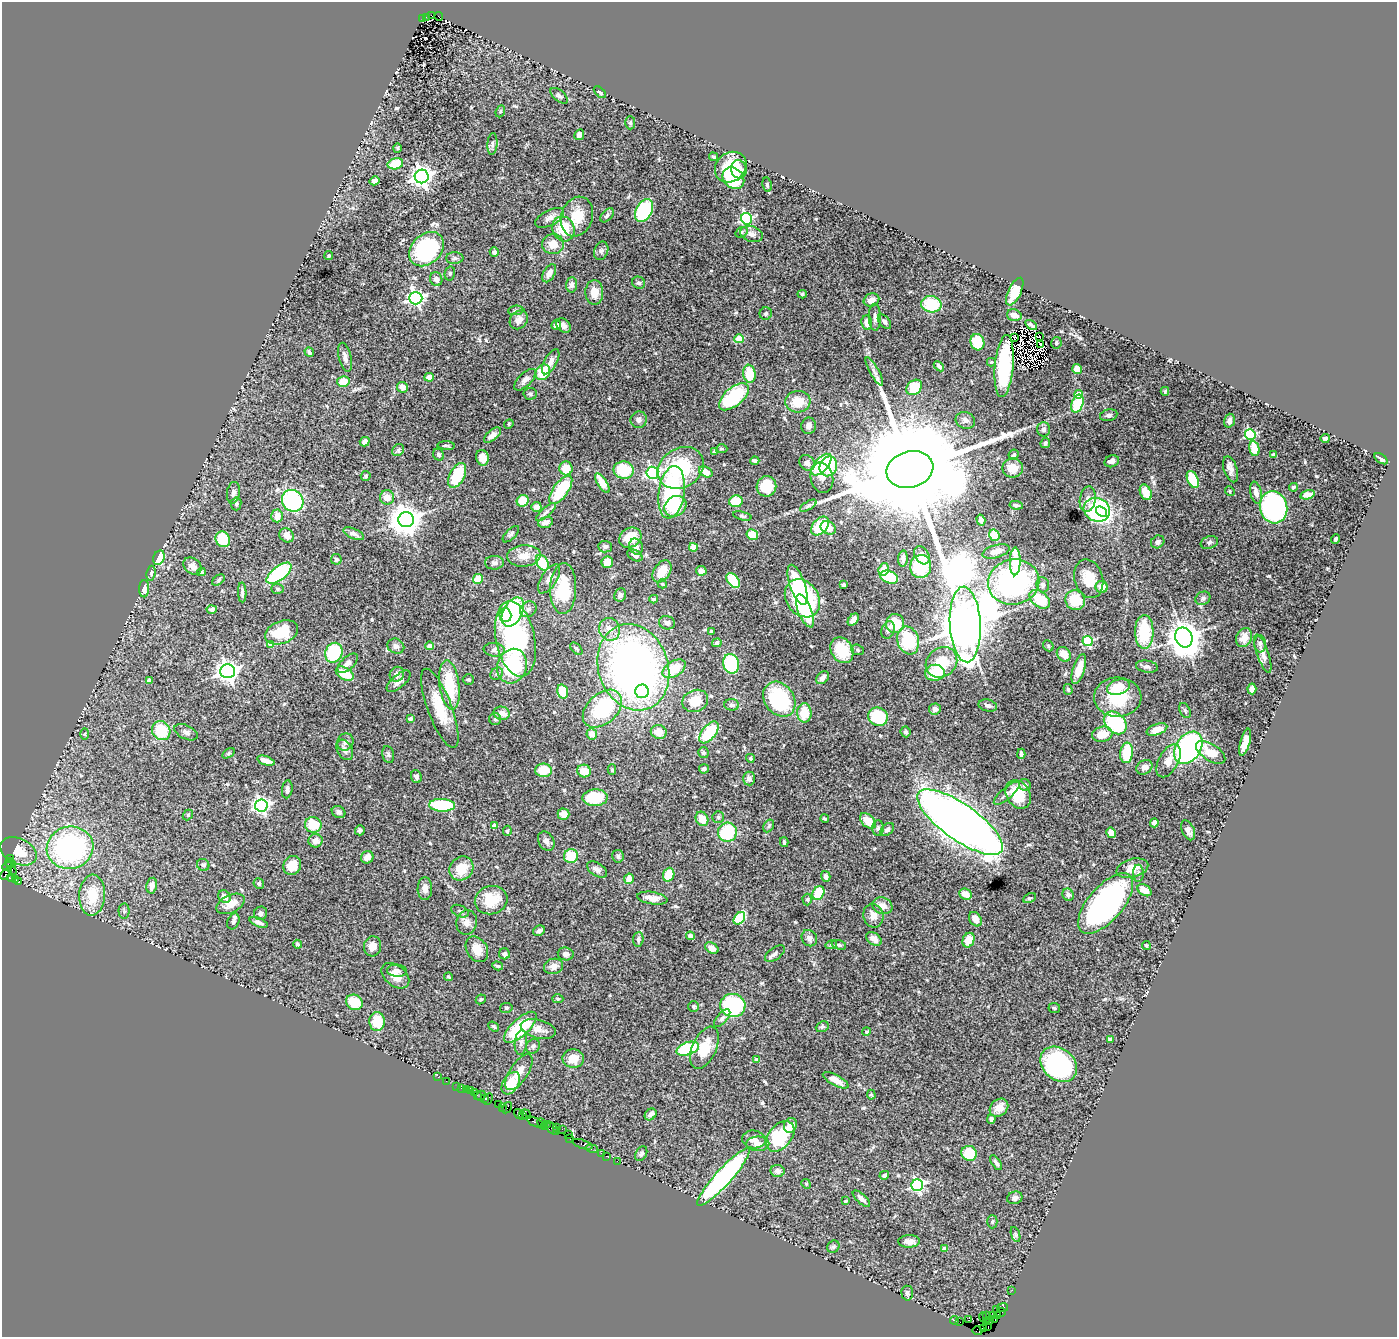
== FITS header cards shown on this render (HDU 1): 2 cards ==
NAXIS1  =                 1395
NAXIS2  =                 1335

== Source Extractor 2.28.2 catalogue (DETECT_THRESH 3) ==
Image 1395 x 1335 px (HDU 1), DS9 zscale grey, 1 PNG px = 1 image px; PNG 1399 x 1339 px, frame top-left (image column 1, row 1335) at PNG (2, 2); each listed source drawn as its Kron ellipse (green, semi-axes under 4 px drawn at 4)
Background 3.55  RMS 0.077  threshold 0.23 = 3 sigma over >= 5 px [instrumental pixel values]
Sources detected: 545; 7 with non-positive FLUX_AUTO (blend fragments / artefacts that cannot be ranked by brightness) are neither listed nor drawn; of the other 538, the 500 brightest by FLUX_AUTO listed and drawn (38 fainter detections omitted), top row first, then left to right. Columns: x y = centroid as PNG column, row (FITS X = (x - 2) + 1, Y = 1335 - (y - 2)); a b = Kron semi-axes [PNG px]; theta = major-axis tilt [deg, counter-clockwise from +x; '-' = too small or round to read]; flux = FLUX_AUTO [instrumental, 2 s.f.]
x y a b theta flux
432 16 4 2 - 86
426 17 3 2 - 78
439 17 4 2 - 20
423 18 3 3 - 170
600 92 7 4 -43 11
559 96 10 5 -40 15
500 111 6 4 68 7
630 123 6 5 - 8.2
579 135 5 4 - 27
492 144 11 5 86 15
397 148 4 4 - 6.3
714 157 4 3 - 7.8
395 164 8 5 14 140
731 167 17 14 39 160
739 169 9 8 - 39
422 176 7 6 - 3300
733 178 12 9 -44 270
374 181 5 4 - 22
767 185 7 4 -81 8.5
644 211 12 8 62 370
607 215 8 5 50 13
577 217 20 15 72 120
550 218 16 7 27 37
746 219 6 5 - 710
563 229 13 11 -69 170
742 232 6 5 - 8.9
751 234 11 7 -16 28
553 244 11 10 - 68
426 249 19 14 45 770
601 251 9 6 69 16
494 252 4 4 - 17
329 256 4 4 - 7.5
455 258 9 6 1 16
450 273 7 5 76 9.2
549 273 10 5 61 40
436 279 7 6 - 23
639 283 7 6 - 11
572 285 7 5 88 17
594 292 12 9 -89 63
1015 292 15 6 65 100
802 294 4 4 - 8.4
416 298 6 6 - 1700
871 300 8 6 23 38
931 304 10 8 -11 210
516 310 7 5 5 9.9
766 314 6 6 - 11
1014 315 7 6 - 34
875 317 13 6 -88 23
519 320 10 8 49 35
884 322 8 5 -50 12
867 323 7 5 -84 46
556 325 5 4 - 25
564 325 8 6 -46 20
1031 325 7 3 -34 12
1040 336 3 2 - 6.4
1015 338 4 2 - 7.1
739 339 5 4 - 89
977 342 8 7 - 200
1056 343 6 5 - 8.1
1040 344 2 2 - 8.8
309 352 5 4 - 13
345 357 15 6 -76 29
551 362 14 6 61 38
991 362 4 4 - 8.8
939 366 6 4 -44 15
1004 366 31 9 85 420
1077 369 5 4 - 51
874 371 16 4 -61 23
543 372 8 7 - 140
749 374 9 6 -81 130
429 377 5 4 - 44
525 380 14 6 45 25
343 382 6 5 - 75
402 387 5 5 - 28
914 387 9 6 43 130
1165 391 4 3 - 7.2
530 394 7 6 - 11
1079 394 4 4 - 110
734 397 18 9 41 360
798 402 13 11 5 110
1077 404 9 6 70 170
1109 415 9 5 13 15
639 420 8 8 - 21
965 420 10 8 -19 22
1229 421 7 5 72 19
509 424 5 4 - 6.2
809 426 8 7 - 26
1044 429 7 6 - 17
492 435 10 5 40 30
1250 435 5 5 - 580
1325 438 5 3 - 11
365 442 5 4 - 27
1045 443 5 4 - 11
446 446 9 3 -3 7.7
721 449 6 4 -1 7.1
1254 449 7 5 -76 91
398 450 6 5 - 10
714 452 4 3 - 25
438 455 6 5 - 11
1014 455 5 4 - 12
1274 455 4 4 - 15
482 458 8 6 -74 48
1381 459 7 3 -34 16
755 461 4 3 - 11
1112 461 7 6 - 21
807 463 8 7 - 29
821 465 13 6 48 310
828 466 10 8 68 220
566 468 7 6 - 89
681 468 24 19 32 370
1013 468 10 9 - 63
1231 469 13 6 -72 31
624 470 10 8 -11 170
910 470 24 18 15 200000
706 472 7 5 -29 54
652 473 6 6 - 870
457 475 13 7 62 180
366 476 5 5 - 9.5
822 478 15 11 -77 40
1193 479 9 5 -66 170
602 483 11 4 -57 63
766 486 10 10 - 120
1293 487 4 4 - 8.1
561 490 16 7 53 260
1230 491 5 4 - 7.3
672 492 26 13 82 590
1146 492 8 5 -66 73
233 493 11 6 82 24
1256 493 11 5 -78 36
1307 495 7 4 14 23
387 497 7 7 - 43
1088 499 13 8 82 36
293 501 11 10 - 550
523 501 6 5 - 89
736 501 7 6 - 130
236 504 6 5 - 9.3
1016 505 7 3 -10 8.9
675 506 11 9 37 150
808 506 9 4 30 12
536 507 5 5 - 34
1273 507 16 13 -75 980
1097 510 13 11 -24 920
546 512 12 4 41 18
1101 512 6 4 -39 270
277 516 6 6 - 53
742 516 9 4 -15 8.5
406 520 8 7 - 8600
981 520 5 4 - 27
545 522 7 5 16 35
820 526 11 7 50 170
828 528 8 6 -33 58
354 534 11 5 -24 21
511 534 10 5 44 12
287 535 8 6 -41 43
752 535 6 5 - 110
994 535 6 5 - 96
630 538 11 9 31 120
223 539 8 7 - 180
1336 539 4 3 - 9.8
1158 542 7 6 - 19
1209 542 9 6 19 14
605 547 7 5 -3 13
636 547 8 6 -65 27
693 547 4 4 - 130
996 551 14 6 16 41
635 555 8 5 -29 21
922 555 9 6 -58 31
524 556 17 10 5 69
159 558 7 5 67 110
336 559 5 5 - 9.4
903 559 8 5 86 19
1015 561 14 5 89 180
607 562 6 5 - 67
494 563 9 7 1 18
542 563 8 5 -58 180
192 566 10 7 -41 31
921 566 11 10 - 240
884 569 6 5 - 76
662 571 12 8 56 91
701 571 5 4 - 32
201 572 4 4 - 11
151 573 7 4 82 11
279 573 15 7 38 380
889 577 9 6 -19 210
478 579 5 5 - 81
549 579 17 7 57 42
1089 579 20 14 -74 110
218 580 7 4 37 8.5
733 581 8 5 -50 150
1014 582 26 22 13 990
662 584 4 4 - 8.3
798 585 21 7 -71 220
844 585 3 3 - 7.8
1043 585 8 6 -81 20
1102 587 6 6 - 51
144 589 8 5 89 38
277 589 6 5 - 8.9
563 589 25 13 89 230
242 592 10 3 -88 14
620 595 7 6 - 19
802 598 20 16 -55 650
1203 598 8 6 28 13
654 599 4 4 - 9.8
1040 599 12 7 -38 190
1075 600 10 9 - 140
212 609 5 4 - 16
528 609 9 7 36 19
805 611 18 7 -69 180
513 612 16 9 62 510
505 615 7 6 - 99
853 620 7 4 54 27
667 623 8 6 -18 17
895 624 9 9 - 130
965 624 38 15 -87 35000
609 629 11 10 - 46
888 630 9 6 70 18
711 631 4 4 - 9.2
282 632 17 11 22 180
1144 632 17 9 -90 220
1184 637 10 8 -67 10000
1244 638 10 7 64 54
515 639 38 19 -79 850
908 640 14 10 -74 280
1088 641 5 5 - 450
717 643 5 4 - 15
271 644 4 4 - 73
1260 644 8 6 -86 14
396 646 9 7 -25 20
429 646 4 4 - 26
1048 646 6 5 - 7.2
576 649 7 4 -44 9.5
494 650 10 6 -6 21
842 650 13 10 -57 170
857 650 6 5 - 8.2
334 653 10 8 67 300
1064 654 8 6 -50 58
1263 654 20 6 -71 29
941 662 16 14 38 170
348 663 12 6 43 31
731 664 10 8 -79 320
512 666 17 14 72 360
633 667 44 35 -71 2800
1147 667 11 6 -10 18
674 669 13 7 33 130
1079 669 15 6 72 87
227 671 7 7 - 3500
935 673 10 8 8 160
345 674 10 6 -31 130
397 674 7 7 - 24
497 674 7 5 44 13
822 678 7 5 49 28
468 679 5 5 - 9.9
149 681 4 4 - 45
398 681 15 6 41 29
449 685 25 10 -82 230
1118 687 11 7 17 95
1068 689 5 4 - 7.4
1252 689 5 4 - 25
563 691 7 5 -75 140
642 691 7 6 - 130
1118 697 24 19 1 240
779 699 19 14 -54 440
695 701 13 10 22 110
732 705 7 5 -4 16
988 705 9 6 -13 20
440 708 42 12 -69 160
602 709 23 15 43 370
935 709 6 5 - 23
1185 710 8 5 -63 9.1
502 713 8 6 -13 46
804 713 10 7 89 120
878 717 10 9 - 220
410 718 4 3 - 11
495 719 6 6 - 9.7
1115 723 13 9 -45 450
1157 729 11 5 19 56
161 731 10 8 -53 190
186 732 12 7 -25 21
659 732 8 7 - 63
709 732 13 7 52 210
905 732 5 5 - 11
85 734 6 4 88 6.3
592 734 5 5 - 46
1102 734 10 7 12 88
345 742 9 7 56 24
1245 742 14 5 75 56
1188 748 18 12 55 960
345 750 11 7 -59 24
1211 752 16 8 -33 86
229 753 7 4 32 7.3
703 753 5 5 - 11
1127 753 10 6 84 180
388 754 9 5 -79 12
1021 754 5 4 - 15
750 758 4 4 - 7.9
266 761 9 4 -19 34
1169 761 18 10 61 54
1144 767 8 6 33 29
704 769 5 4 - 13
543 770 8 6 0 120
612 770 5 4 - 8.5
584 771 7 6 - 82
416 777 6 5 - 16
749 779 7 6 - 21
1025 785 6 5 - 17
287 789 9 5 83 20
1007 793 16 5 41 22
1018 794 15 11 -59 160
595 798 12 8 2 200
261 805 6 6 - 1600
442 805 13 6 -3 330
339 812 7 5 -32 16
563 814 6 5 - 42
188 815 6 4 49 6.9
718 817 6 5 - 9.3
825 818 4 3 - 6.8
702 819 7 6 - 72
868 821 9 6 -43 95
960 822 51 18 -35 6300
1154 823 4 4 - 21
313 825 8 7 - 130
494 826 4 4 - 41
769 826 7 4 59 8.4
878 828 8 5 89 14
887 829 8 5 43 20
360 830 5 5 - 13
1188 830 10 6 -65 22
507 831 5 4 - 9.2
727 832 10 9 - 270
1111 833 5 5 - 41
315 841 7 6 - 37
546 841 10 7 -61 24
784 842 5 3 - 8.2
70 848 23 21 12 1100
18 851 19 12 -27 99
571 856 7 7 - 130
618 856 6 6 - 12
367 857 6 6 - 38
10 858 3 3 - 180
10 863 5 3 - 280
203 865 6 5 - 15
292 865 10 8 64 73
7 867 5 3 - 720
461 868 13 11 44 120
1132 868 16 9 15 72
597 869 11 6 -33 25
12 871 5 2 - 70
1138 873 8 5 -90 14
6 874 7 4 45 390
669 875 7 5 70 110
826 876 5 4 - 19
11 878 4 4 - 110
629 879 5 5 - 45
15 880 3 3 - 88
19 882 3 3 - 470
259 884 5 5 - 9.1
152 886 8 5 79 30
425 889 11 7 90 37
1145 890 8 5 -34 55
818 893 7 5 61 170
965 894 6 5 - 58
92 895 20 13 86 160
1068 895 6 5 - 18
224 897 7 5 -39 33
652 898 15 6 -9 49
1029 898 7 4 24 8.6
491 900 16 14 16 160
807 900 6 4 -89 7
1106 903 37 17 49 1200
231 904 15 8 26 55
882 906 10 8 -20 38
124 911 7 5 -89 10
460 911 9 5 -23 15
260 913 7 6 - 15
873 916 12 10 -78 48
739 918 7 5 52 250
975 919 8 5 -56 35
233 921 8 6 67 12
259 922 9 4 -22 21
467 922 12 10 76 39
539 931 6 5 - 17
690 936 4 4 - 30
809 938 8 7 - 21
638 939 7 5 85 16
874 939 8 6 -36 34
969 940 7 5 68 76
298 944 4 3 - 10
831 945 6 3 17 6.8
839 945 7 4 -14 9.8
1146 945 4 4 - 7.2
372 946 10 8 76 41
712 948 7 5 -32 40
477 949 14 10 -58 73
504 954 5 5 - 14
566 954 8 6 -8 20
775 954 11 6 36 19
498 966 5 3 - 9
553 966 10 7 17 35
397 971 10 6 -5 20
395 976 16 10 -39 61
448 977 4 3 - 6.1
481 999 5 4 - 8.5
558 999 5 4 - 7.4
354 1002 8 7 - 120
733 1005 12 11 - 430
694 1007 5 5 - 7.7
506 1008 6 5 - 8.9
1054 1008 6 5 - 8.2
722 1018 11 5 48 14
377 1022 9 8 - 130
494 1026 6 4 -38 8.6
520 1027 21 8 43 330
822 1027 6 5 - 11
538 1029 18 9 -14 50
866 1032 4 4 - 12
1110 1039 4 3 - 28
521 1042 12 6 84 24
533 1046 7 6 - 15
704 1048 22 12 66 130
688 1049 11 6 18 300
573 1059 10 9 - 72
757 1060 4 4 - 43
1059 1064 20 15 -41 850
519 1072 21 9 57 58
438 1077 4 2 - 22
836 1080 14 5 -28 48
446 1081 2 2 - 33
511 1083 12 7 58 120
457 1086 2 2 - 87
462 1088 3 2 - 76
466 1090 4 3 - 350
471 1090 3 2 - 44
474 1093 3 2 - 66
477 1095 3 2 - 56
871 1095 5 4 - 6.8
481 1096 5 2 - 100
484 1098 3 2 - 180
488 1099 6 3 65 270
499 1104 3 2 - 110
503 1107 3 2 - 170
507 1108 6 2 57 200
999 1108 10 8 41 46
519 1114 5 3 - 270
526 1114 5 2 - 290
651 1114 6 5 - 22
523 1116 3 2 - 130
991 1119 4 4 - 19
535 1122 9 3 -27 990
542 1124 5 3 - 500
547 1124 3 3 - 170
790 1125 7 6 - 42
545 1127 3 3 - 230
557 1127 3 2 - 110
552 1128 6 5 - 720
562 1129 2 2 - 43
557 1131 4 2 - 180
568 1135 3 2 - 38
780 1136 17 11 50 310
570 1139 3 2 - 130
754 1139 12 9 -5 42
582 1144 10 3 -19 440
758 1144 11 7 0 31
592 1149 6 3 -19 190
601 1153 2 2 - 75
969 1153 8 7 - 150
641 1154 8 5 61 13
607 1156 3 2 - 220
617 1161 2 2 - 61
996 1163 8 4 -56 14
778 1171 7 6 - 27
884 1175 5 4 - 15
723 1177 38 8 48 1000
806 1184 5 4 - 6.6
917 1185 6 6 - 880
1015 1198 8 6 18 20
861 1199 11 5 -43 22
846 1201 3 3 - 7.6
992 1222 7 5 -90 8.3
1016 1234 8 3 -71 7.9
909 1241 11 6 1 28
833 1247 6 5 - 9.9
945 1249 4 4 - 41
1012 1290 2 2 - 32
907 1293 7 5 -88 15
1003 1307 5 3 - 240
997 1310 2 2 - 19
1001 1312 5 3 - 140
986 1315 3 2 - 130
992 1315 3 3 - 210
997 1316 4 3 - 160
983 1317 4 2 - 59
995 1319 3 2 - 77
954 1320 4 3 - 160
968 1320 3 3 - 160
990 1320 3 3 - 87
986 1321 4 3 - 66
960 1322 2 2 - 110
988 1327 3 2 - 21
983 1328 4 3 - 87
977 1331 5 4 - 69
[38 fainter detections neither listed nor drawn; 7 non-positive-flux detections neither listed nor drawn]